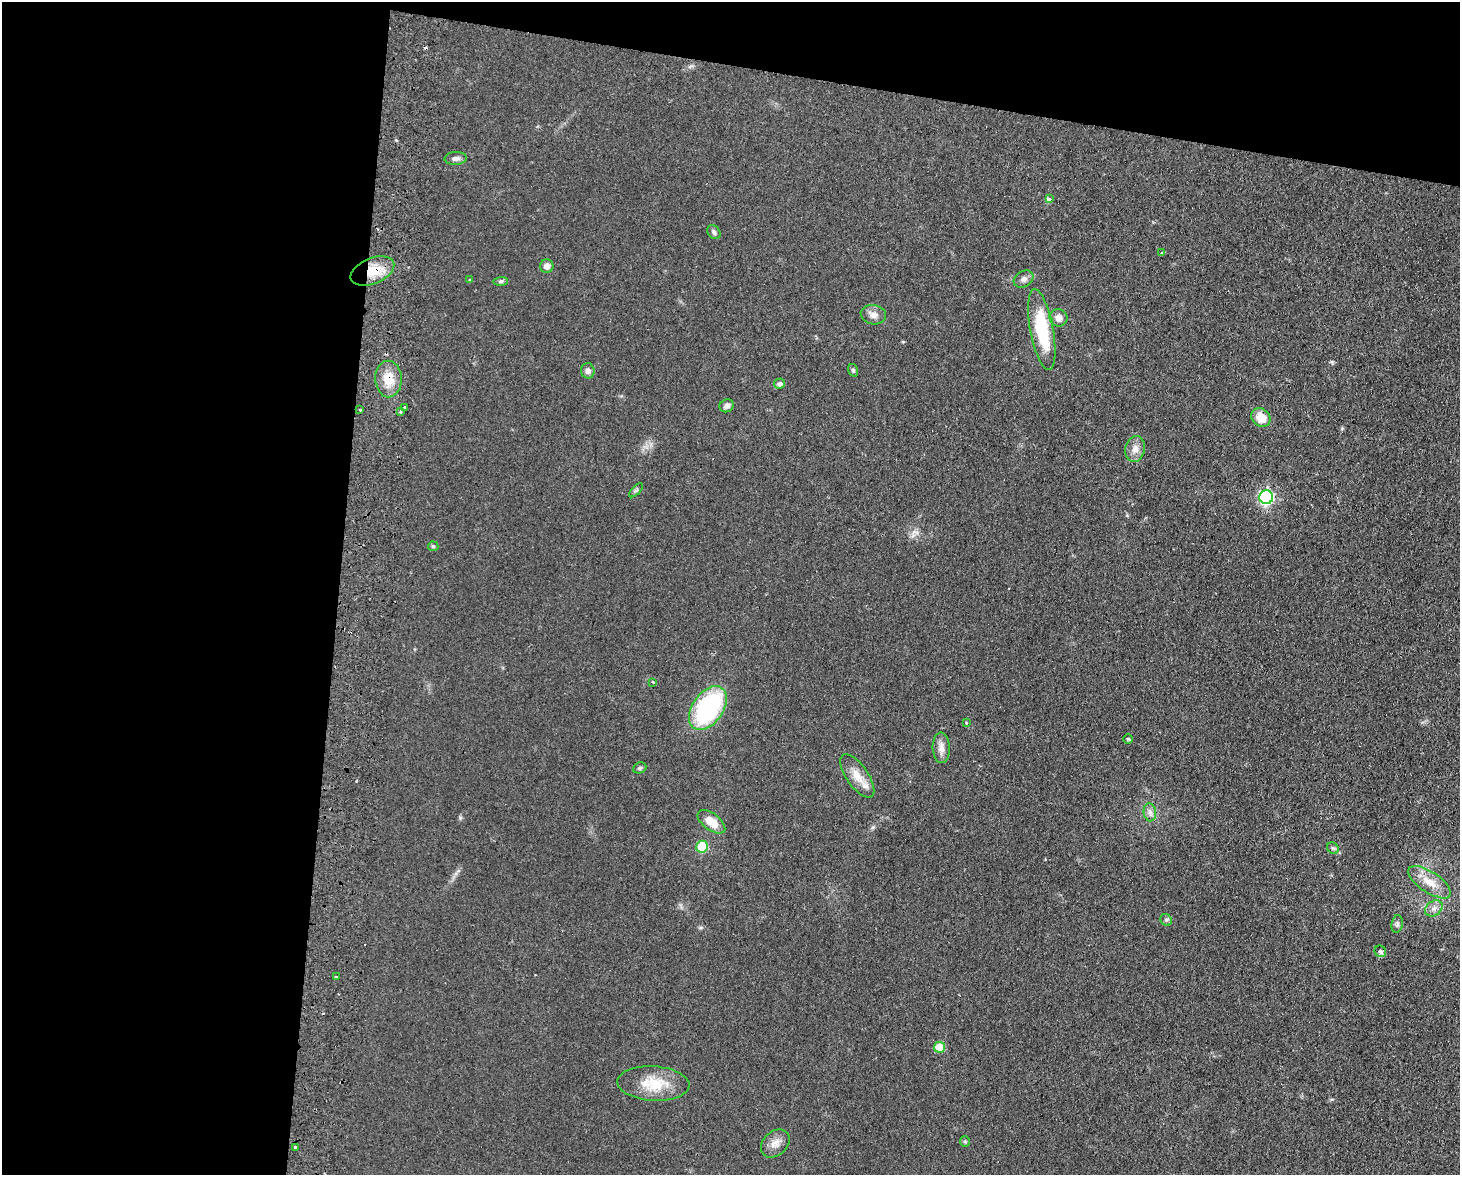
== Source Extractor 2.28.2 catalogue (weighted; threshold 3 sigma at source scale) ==
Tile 1 of 3 x 4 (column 1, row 1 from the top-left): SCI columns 171-1628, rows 3527-4699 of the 4830 x 4709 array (HDU 1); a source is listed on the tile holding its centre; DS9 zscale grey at full resolution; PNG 1462 x 1177 px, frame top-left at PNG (2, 2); each listed source drawn as its Kron ellipse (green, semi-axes under 4 px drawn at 4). Shown black and unused: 29% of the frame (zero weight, under 2 of 3 exposures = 3% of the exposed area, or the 3 px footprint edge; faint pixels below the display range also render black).
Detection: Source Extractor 2.28.2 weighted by HDU 2 'WHT'; one run over the whole footprint, this tile lists its part. Background 0.0735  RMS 0.009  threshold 0.0406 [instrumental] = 3 sigma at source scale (4.5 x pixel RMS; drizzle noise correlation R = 1.50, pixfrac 1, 0.05/0.05 arcsec/px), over >= 5 px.
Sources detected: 49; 1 cosmic-ray / hot-pixel residue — neither listed nor drawn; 1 inside a brighter listed object's ellipse — not listed separately; the other 47 listed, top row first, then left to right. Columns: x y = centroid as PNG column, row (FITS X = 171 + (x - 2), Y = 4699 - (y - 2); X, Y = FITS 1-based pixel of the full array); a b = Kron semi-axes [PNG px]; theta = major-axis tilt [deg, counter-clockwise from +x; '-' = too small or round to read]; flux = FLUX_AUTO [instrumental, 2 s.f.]
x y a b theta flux
456 158 11 6 3 3.5
1049 199 4 3 - 4
714 232 7 6 - 2.4
1162 253 3 3 - 1.4
547 266 7 6 - 4.5
372 271 23 12 23 22
1024 279 10 8 31 3.6
470 280 3 2 - 0.74
501 281 7 4 2 1.4
873 315 13 9 -10 6.1
1058 318 9 8 - 6
1042 329 41 11 -79 54
853 370 6 5 - 1.6
588 371 8 7 - 3.5
388 379 18 13 -89 17
779 384 6 5 - 3.1
727 406 7 6 - 3.6
404 407 3 3 - 2
360 410 3 3 - 1.3
401 412 4 3 - 4
1261 418 10 8 -41 14
1135 449 13 9 77 6.9
636 490 9 3 45 1.4
1266 497 7 7 - 180
433 546 5 5 - 1.2
653 682 3 3 - 0.8
708 708 25 15 55 110
966 722 3 3 - 2.6
1128 739 4 4 - 1.1
941 748 15 8 -88 6.1
640 768 7 5 22 1.5
857 776 25 11 -55 12
1150 812 9 6 -84 3.4
711 822 16 8 -37 14
702 847 6 6 - 29
1333 848 6 5 - 1.7
1430 882 24 10 -34 15
1434 908 9 7 37 4.2
1166 920 6 5 - 1.6
1397 924 9 5 81 2.4
1380 951 6 5 - 1.9
336 977 3 3 - 2.6
939 1047 5 5 - 22
653 1083 36 17 -3 27
965 1141 5 5 - 1.3
775 1143 16 12 44 7.8
296 1147 3 3 - 1.9
Overlapping masked pixels (flux is a lower limit): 2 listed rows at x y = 372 271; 388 379